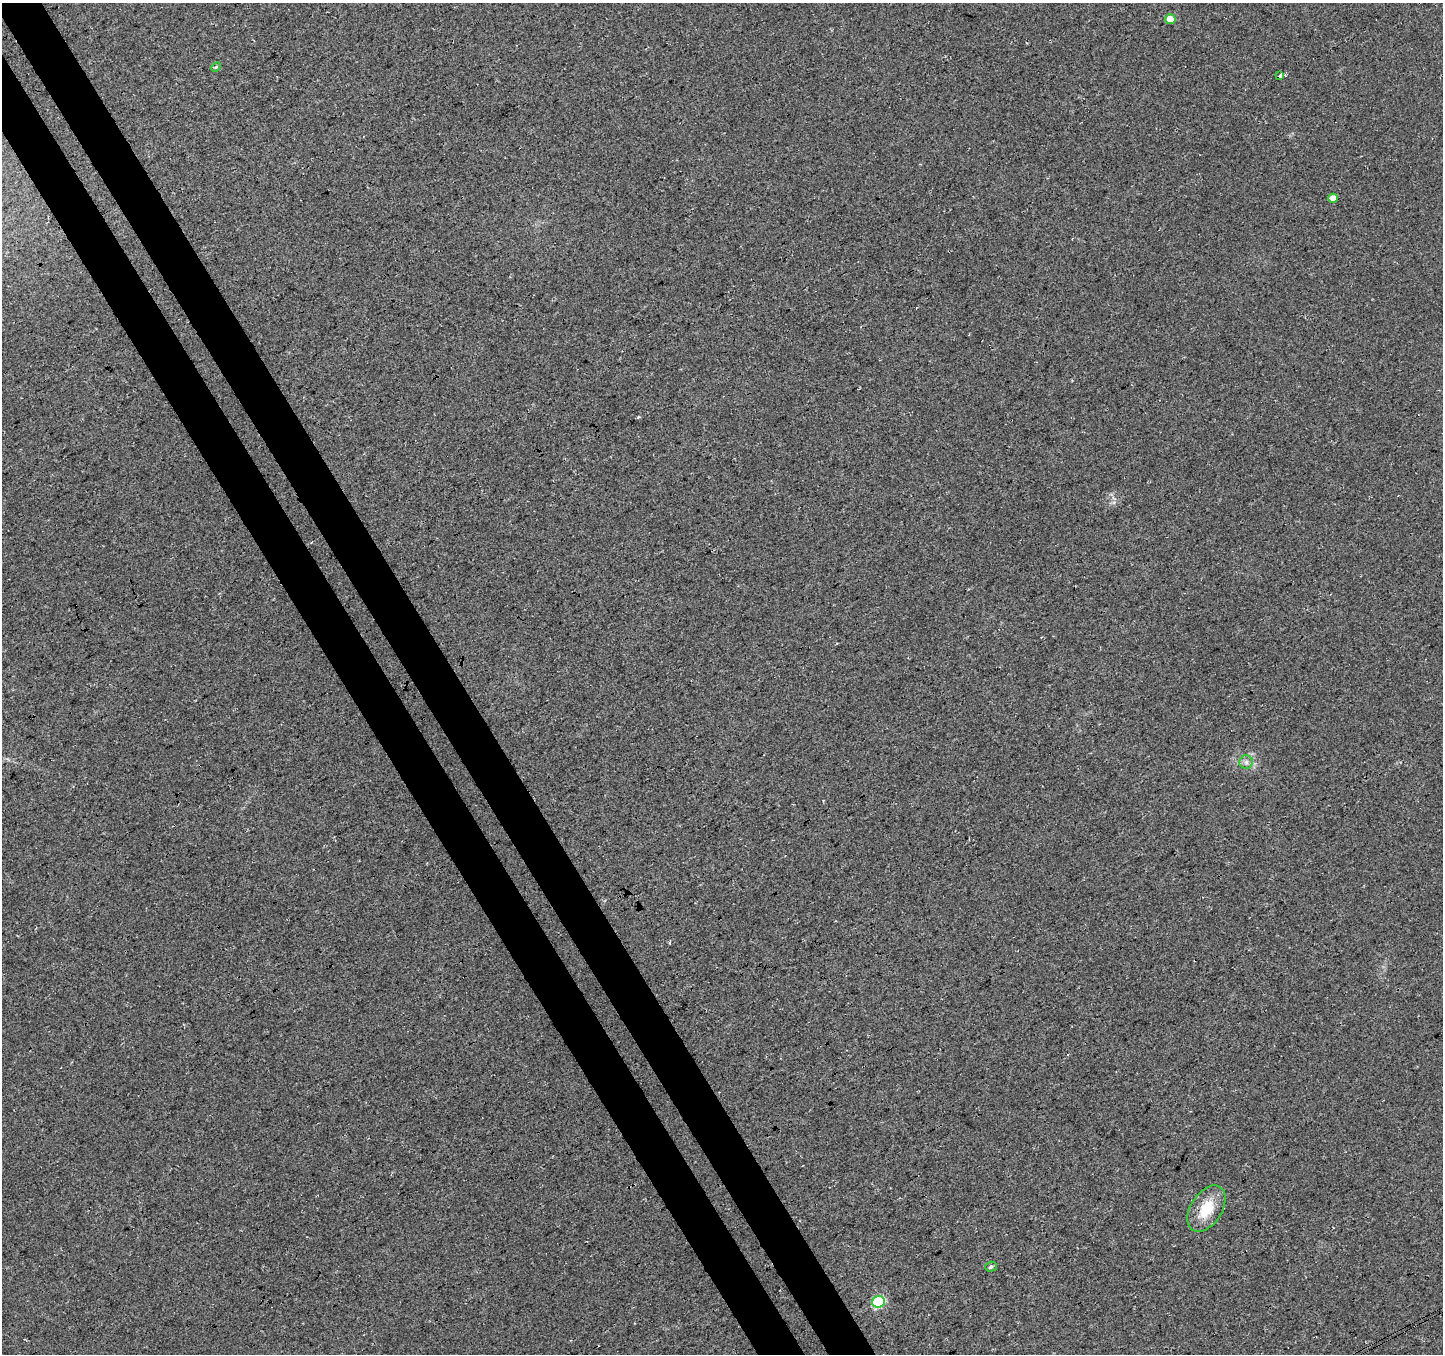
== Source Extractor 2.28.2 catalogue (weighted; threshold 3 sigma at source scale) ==
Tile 11 of 4 x 4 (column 3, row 3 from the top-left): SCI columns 2938-4378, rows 1548-2899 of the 5871 x 5740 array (HDU 1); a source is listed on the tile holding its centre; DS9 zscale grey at full resolution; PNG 1445 x 1356 px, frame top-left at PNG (2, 3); each listed source drawn as its Kron ellipse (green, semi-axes under 4 px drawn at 4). Shown black and unused: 6% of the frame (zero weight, under 3 of 4 exposures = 5% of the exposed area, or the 3 px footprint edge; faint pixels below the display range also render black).
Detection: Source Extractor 2.28.2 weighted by HDU 2 'WHT'; one run over the whole footprint, this tile lists its part. Background 0.0524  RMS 0.0082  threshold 0.0367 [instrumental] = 3 sigma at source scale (4.5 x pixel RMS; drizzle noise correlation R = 1.50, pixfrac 1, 0.0396/0.0396 arcsec/px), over >= 5 px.
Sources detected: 8; all 8 listed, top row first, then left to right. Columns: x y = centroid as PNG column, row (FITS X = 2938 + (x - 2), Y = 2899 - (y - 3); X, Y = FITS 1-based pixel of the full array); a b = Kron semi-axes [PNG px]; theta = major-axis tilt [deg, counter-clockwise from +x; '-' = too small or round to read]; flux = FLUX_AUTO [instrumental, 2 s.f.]
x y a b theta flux
1170 19 5 5 - 8.2
216 67 6 3 44 0.97
1280 76 4 3 - 27
1333 198 5 4 - 6.1
1246 762 7 6 - 2.7
1206 1209 25 15 57 22
991 1267 6 5 - 1.8
878 1302 6 6 - 63
Overlapping masked pixels (flux is a lower limit): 1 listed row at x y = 878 1302